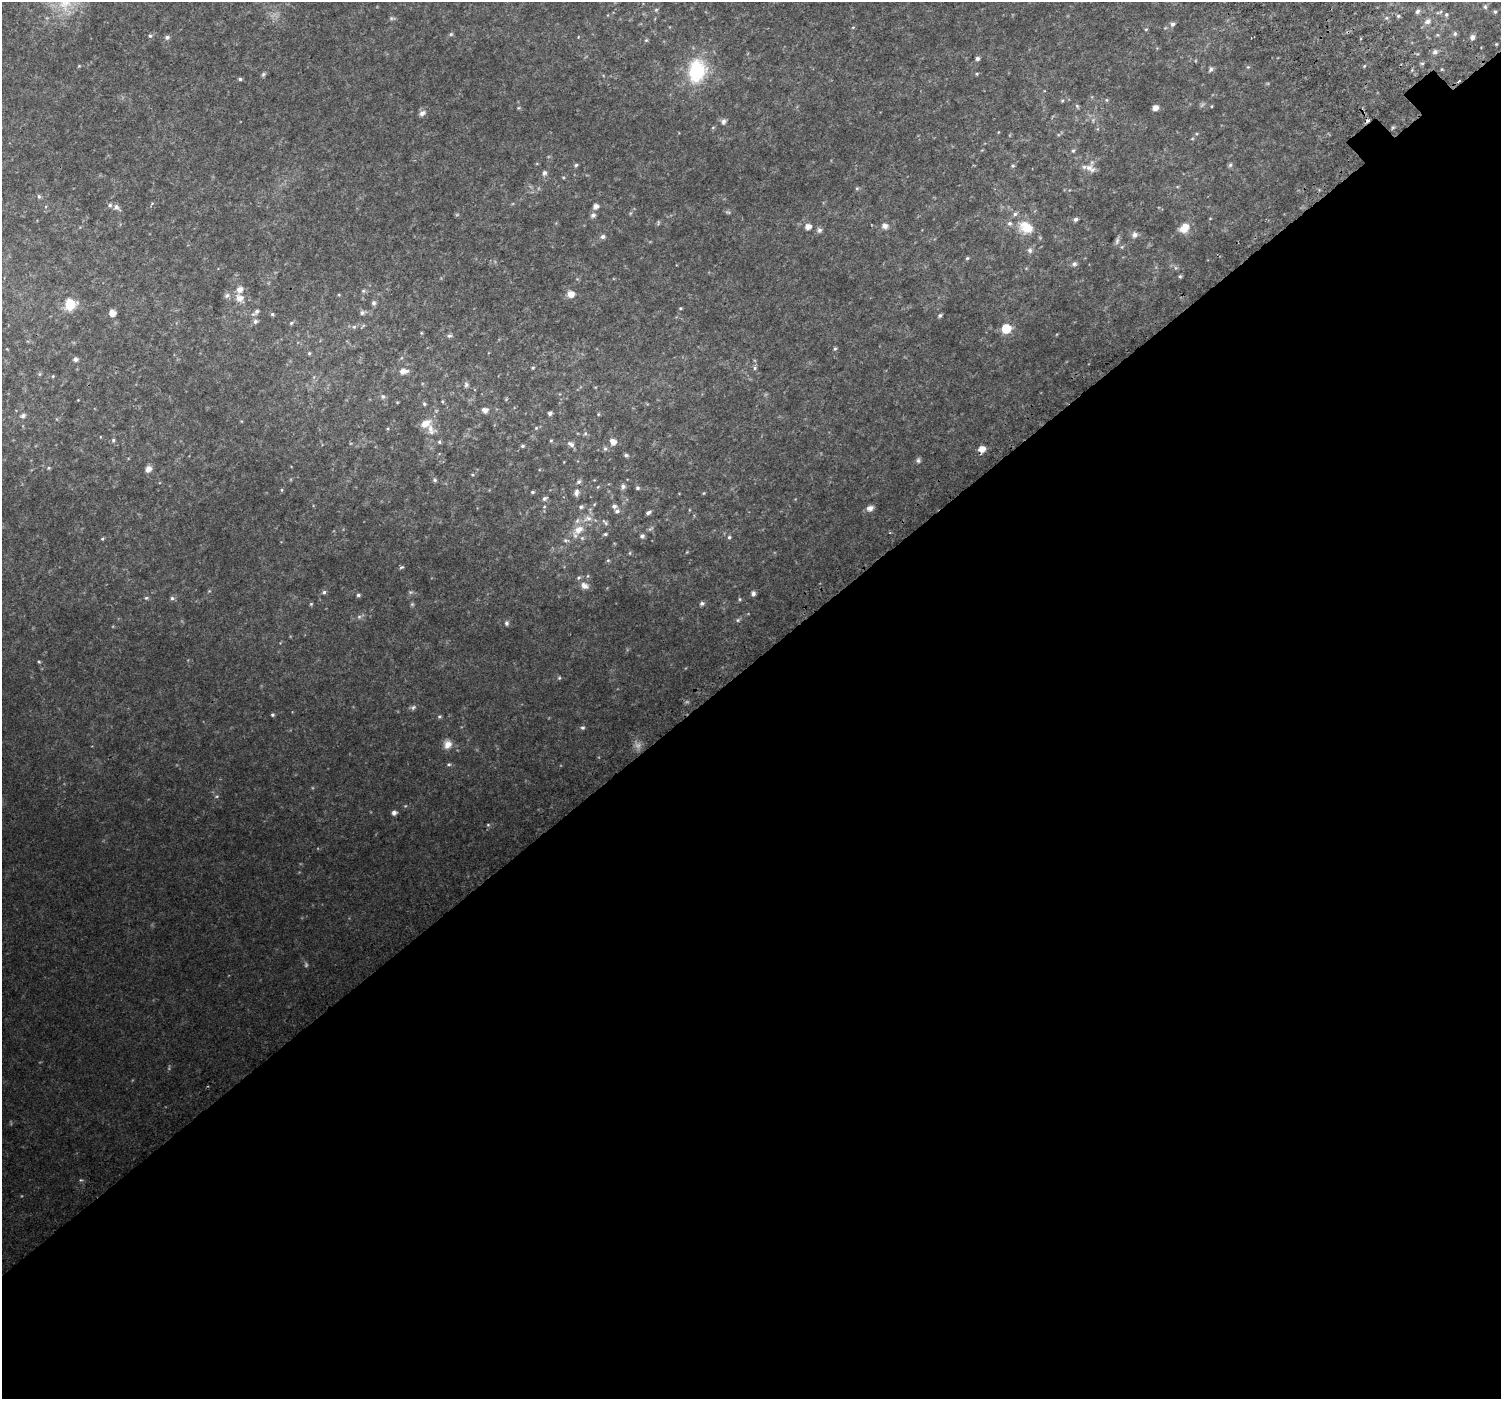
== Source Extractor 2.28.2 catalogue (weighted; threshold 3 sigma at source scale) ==
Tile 15 of 4 x 4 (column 3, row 4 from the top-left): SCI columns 3048-4546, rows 278-1674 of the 6107 x 6073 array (HDU 1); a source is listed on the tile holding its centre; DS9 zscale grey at full resolution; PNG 1503 x 1401 px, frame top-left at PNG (2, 2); no overlay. Shown black and unused: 53% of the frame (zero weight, under 2 of 3 exposures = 3% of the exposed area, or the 3 px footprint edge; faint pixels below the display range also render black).
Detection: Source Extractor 2.28.2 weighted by HDU 2 'WHT'; one run over the whole footprint, this tile lists its part. Background 0.0548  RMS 0.0081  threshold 0.0365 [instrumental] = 3 sigma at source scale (4.5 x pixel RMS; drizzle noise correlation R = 1.50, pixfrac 1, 0.0396/0.0396 arcsec/px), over >= 5 px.
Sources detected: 179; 5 too faint to see at this stretch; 1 cosmic-ray / hot-pixel residue — not listed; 10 inside a brighter listed object's ellipse — not listed separately; the other 163 listed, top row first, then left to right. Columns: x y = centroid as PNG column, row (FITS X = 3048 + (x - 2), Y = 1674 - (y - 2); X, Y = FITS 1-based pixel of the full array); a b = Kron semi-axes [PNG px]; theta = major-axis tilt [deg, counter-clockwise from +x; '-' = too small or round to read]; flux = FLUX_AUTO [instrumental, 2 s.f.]
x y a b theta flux
65 3 28 21 53 27
1485 7 6 5 - 1.3
656 10 5 5 - 0.95
1417 11 7 6 - 2.1
1440 12 6 4 69 1.1
1495 12 5 4 - 0.97
1446 14 6 5 - 1.2
1398 16 5 5 - 1.2
392 18 8 5 9 1.3
1386 18 6 5 - 1.3
1427 21 9 7 26 3.6
1172 24 6 5 - 2.1
853 27 5 3 - 0.68
1146 29 5 3 - 0.68
451 34 5 5 - 0.99
1455 34 6 5 - 1.5
150 36 6 5 - 1.3
167 37 6 5 - 2.1
1472 37 5 5 - 2.8
646 40 5 5 - 0.84
1435 52 7 6 - 2.3
977 58 5 4 - 2
1422 63 5 3 - 0.88
1364 66 5 3 - 0.7
1248 67 5 4 - 0.83
1211 69 7 5 67 1.8
697 71 25 19 77 46
263 74 7 5 68 1.3
977 74 5 4 - 0.8
240 79 5 4 - 1.4
1106 100 5 4 - 0.82
1077 106 7 4 -46 1
518 108 5 3 - 0.8
1155 108 5 5 - 4.5
422 113 9 7 29 3.1
1367 120 4 3 - 5.6
723 122 8 6 83 2.2
713 127 5 3 - 0.75
1393 127 6 4 19 0.93
1073 151 5 4 - 1
576 165 5 4 - 1.2
1230 165 6 6 - 1.3
1013 166 5 5 - 0.99
1089 168 11 9 34 4.5
544 173 7 6 - 2.2
857 188 6 4 0 0.92
39 196 6 5 - 1.2
152 203 5 4 - 0.92
596 206 5 5 - 4
116 207 7 7 - 2.9
593 215 6 6 - 2.3
1076 219 5 4 - 1.9
658 222 7 3 90 0.84
884 226 6 6 - 3.9
808 227 5 5 - 5.4
1026 227 20 14 -28 16
1184 228 15 11 38 8.4
819 230 7 6 - 1.9
1135 235 8 8 - 2.8
603 237 6 5 - 2.1
1117 241 10 6 75 2
1030 250 8 7 - 2
967 258 5 4 - 0.96
1074 264 6 6 - 2.1
1180 276 5 4 - 0.97
240 289 9 8 - 4.5
363 291 5 5 - 1.1
571 294 7 7 - 5.9
227 295 8 6 40 2.1
240 298 9 8 - 6
373 303 6 6 - 2.1
70 304 9 8 - 24
680 308 4 3 - 0.7
256 312 11 5 43 2.6
362 312 6 5 - 2
112 313 5 5 - 6.9
272 314 5 5 - 1.1
940 316 5 4 - 1.4
255 321 6 6 - 2.2
291 323 6 5 - 1.2
354 327 6 5 - 1.4
1006 329 6 6 - 37
421 333 5 3 - 0.69
449 336 7 5 13 1.6
835 349 5 4 - 1
309 353 5 4 - 0.94
75 359 5 5 - 2.5
533 368 5 4 - 0.89
755 368 6 5 - 1.3
403 371 11 7 3 5
53 376 4 3 - 0.67
466 385 8 6 89 1.9
383 397 7 5 -75 1.7
397 402 5 3 - 0.55
424 404 5 5 - 1.2
485 410 10 8 -22 3.5
550 413 5 4 - 1.9
598 414 5 4 - 0.78
23 416 7 6 - 1.9
536 428 5 4 - 0.9
431 429 18 12 -59 8.2
585 434 6 5 - 1.3
113 440 6 5 - 1.2
551 440 5 3 - 0.74
613 442 9 7 -52 4.6
571 444 11 6 -32 3
522 446 6 4 0 1.1
605 449 7 5 89 1.5
982 449 7 6 - 6
626 455 6 4 -11 1.4
918 460 8 5 -81 1.5
49 468 5 4 - 0.96
148 469 8 6 54 4.1
435 480 6 5 - 1.2
579 482 7 5 44 1.7
623 486 6 6 - 2.4
637 488 5 5 - 1.3
282 490 5 3 - 0.79
532 492 5 4 - 1
576 493 8 6 78 3.1
704 493 5 3 - 0.66
544 498 6 5 - 1.7
614 506 5 5 - 2.1
544 507 5 3 - 0.62
581 507 5 5 - 1.5
870 508 8 7 - 3.4
617 511 7 6 - 2
648 512 5 4 - 1.9
605 522 12 4 -49 1.5
579 529 16 9 35 8.9
651 529 9 3 21 1
605 534 4 4 - 1.1
642 536 6 5 - 1.8
729 537 5 4 - 1.1
102 539 4 4 - 0.97
565 540 6 5 - 1.3
630 553 5 3 - 0.69
608 560 6 3 19 0.75
401 567 7 4 19 1.1
584 586 11 8 -27 4
324 592 5 5 - 1.5
410 592 6 5 - 1.2
753 593 6 5 - 1.9
358 595 5 4 - 1.4
146 598 5 4 - 1
172 598 6 5 - 1.6
740 599 5 4 - 0.89
702 603 6 5 - 1.9
311 604 5 4 - 0.84
359 617 6 6 - 1.6
738 620 6 5 - 1.3
506 623 6 5 - 1.6
39 662 4 4 - 0.79
559 678 5 4 - 0.98
413 707 8 5 49 1.7
272 715 4 4 - 1.1
439 716 5 4 - 1
583 728 6 5 - 1.3
448 744 11 9 59 6
449 764 6 5 - 1.1
217 796 5 3 - 0.74
394 813 5 5 - 2.8
488 825 5 5 - 0.98
Overlapping masked pixels (flux is a lower limit): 1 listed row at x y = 1367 120
Isophote crosses this tile's border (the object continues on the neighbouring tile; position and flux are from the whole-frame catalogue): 1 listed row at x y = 65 3